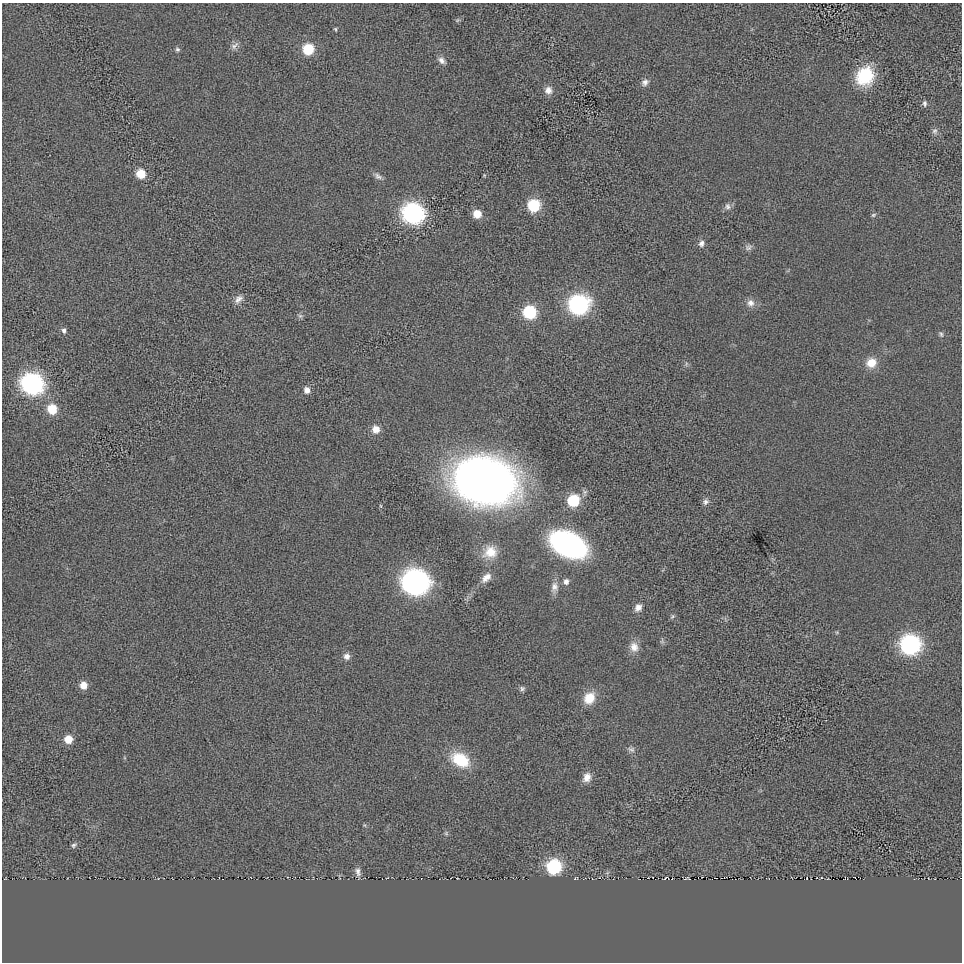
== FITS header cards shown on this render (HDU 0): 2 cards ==
NAXIS1  =                  960 / length of data axis 1
NAXIS2  =                  960 / length of data axis 2

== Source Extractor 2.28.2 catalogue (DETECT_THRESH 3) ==
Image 960 x 960 px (HDU 0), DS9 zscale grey, 1 PNG px = 1 image px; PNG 964 x 964 px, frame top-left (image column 1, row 960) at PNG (2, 3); no overlay
Background 3.71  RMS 160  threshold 487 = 3 sigma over >= 5 px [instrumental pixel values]
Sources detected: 63; all 63 listed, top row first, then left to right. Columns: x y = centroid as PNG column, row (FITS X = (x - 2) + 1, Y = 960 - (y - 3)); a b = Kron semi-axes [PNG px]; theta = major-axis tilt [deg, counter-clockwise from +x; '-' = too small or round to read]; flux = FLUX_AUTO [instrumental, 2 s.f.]
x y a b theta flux
457 20 6 5 - 1.7e+04
335 29 5 3 - 1.3e+04
234 46 13 7 44 5.1e+04
177 49 6 5 - 2.2e+04
308 49 7 7 - 5.0e+05
442 60 11 7 -40 5.3e+04
865 76 21 18 61 5.0e+05
645 82 10 8 43 5.1e+04
548 90 10 10 - 7.5e+04
925 103 9 6 -85 2.9e+04
935 131 8 7 - 3.4e+04
141 174 7 7 - 2.6e+05
484 175 5 4 - 1.1e+04
378 176 12 7 -37 4.4e+04
534 205 8 8 - 7.2e+05
728 206 9 9 - 4.4e+04
413 213 11 10 - 4.4e+06
477 214 7 7 - 1.8e+05
873 215 7 5 17 2.0e+04
701 243 9 7 66 4.7e+04
748 247 10 8 12 4.0e+04
239 299 13 8 41 6.5e+04
750 303 11 10 - 7.4e+04
578 304 11 10 - 3.1e+06
529 312 8 8 - 8.2e+05
300 316 7 5 -20 2.4e+04
64 330 6 6 - 3.3e+04
941 334 9 5 -61 2.4e+04
871 363 12 11 - 1.7e+05
686 364 6 4 73 1.7e+04
32 384 11 10 - 4.1e+06
307 390 8 7 - 6.5e+04
52 409 8 8 - 2.9e+05
376 429 9 9 - 1.0e+05
485 480 40 29 -12 1.3e+07
573 500 8 7 - 6.3e+05
705 502 9 8 - 4.1e+04
568 544 26 15 -26 4.3e+06
490 552 17 15 25 2.0e+05
486 578 15 9 46 8.4e+04
415 582 12 11 - 8.1e+06
566 582 8 7 - 4.7e+04
554 587 16 10 82 8.7e+04
638 607 10 8 55 6.5e+04
672 616 7 5 55 1.9e+04
662 641 8 5 -90 2.2e+04
910 644 10 10 - 3.4e+06
634 647 14 11 -73 1.0e+05
347 656 8 8 - 5.4e+04
83 685 7 7 - 1.2e+05
522 689 7 6 - 2.6e+04
589 698 13 11 54 2.3e+05
68 739 7 7 - 1.7e+05
631 749 10 7 -18 3.9e+04
460 760 20 13 -29 4.7e+05
587 777 11 9 65 9.5e+04
364 825 6 4 -70 1.2e+04
446 833 6 5 - 1.7e+04
74 845 7 6 - 2.5e+04
554 866 8 8 - 1.4e+06
358 872 12 7 -78 5.1e+04
665 878 4 2 - 8.5e+03
687 878 5 2 - 9.7e+03